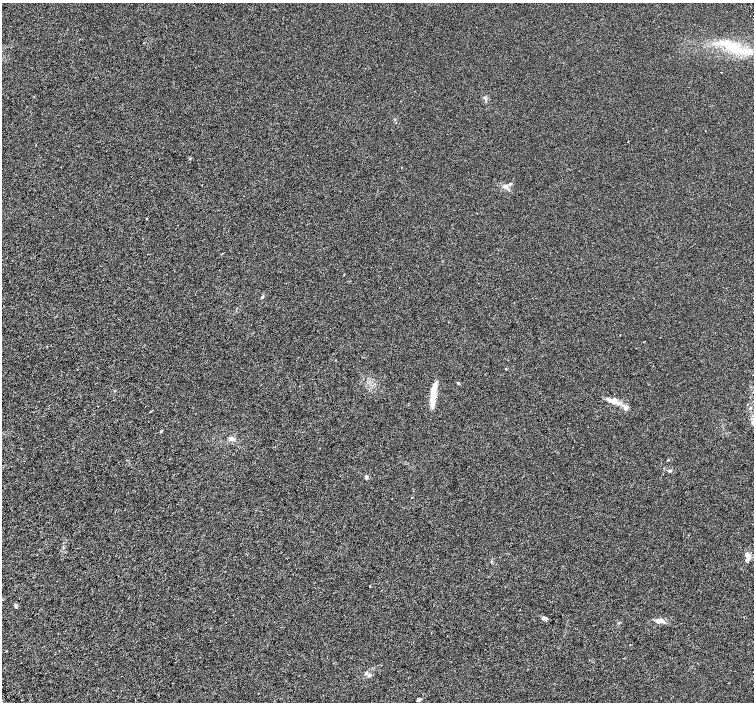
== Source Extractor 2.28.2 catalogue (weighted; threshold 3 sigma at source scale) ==
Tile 7 of 4 x 4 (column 3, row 2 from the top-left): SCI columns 3012-4514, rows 3003-4402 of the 6018 x 5941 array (HDU 1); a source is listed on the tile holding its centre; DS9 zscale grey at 2 x 2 block average (1 PNG px = mean of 2 x 2 image px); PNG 756 x 704 px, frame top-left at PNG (2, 3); no overlay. Shown black and unused: <1% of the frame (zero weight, under 3 of 6 exposures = <1% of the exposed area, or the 3 px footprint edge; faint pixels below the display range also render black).
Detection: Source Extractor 2.28.2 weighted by HDU 2 'WHT'; one run over the whole footprint, this tile lists its part. Background 0.00109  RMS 0.0016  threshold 0.00665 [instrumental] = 3 sigma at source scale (4.09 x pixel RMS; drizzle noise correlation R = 1.36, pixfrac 0.8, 0.0396/0.0396 arcsec/px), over >= 5 px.
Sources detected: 31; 5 inside a brighter listed object's ellipse — not listed separately; the other 26 listed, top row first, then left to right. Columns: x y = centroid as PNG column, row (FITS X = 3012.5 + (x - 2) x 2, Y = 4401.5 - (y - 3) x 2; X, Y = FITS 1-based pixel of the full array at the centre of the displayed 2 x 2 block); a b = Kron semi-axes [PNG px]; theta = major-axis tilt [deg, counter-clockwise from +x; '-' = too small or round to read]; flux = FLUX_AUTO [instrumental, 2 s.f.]
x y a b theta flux
731 47 13 7 -5 5.6
395 120 3 2 - 0.19
401 167 2 2 - 0.12
506 186 7 5 1 1.4
147 219 2 2 - 0.27
222 254 3 2 - 0.15
262 297 6 2 51 0.38
458 383 4 3 - 0.37
435 387 8 6 75 1.7
433 397 9 6 59 2.2
613 401 12 7 -12 3
432 405 9 6 84 1.8
626 408 5 5 - 1.4
161 431 3 3 - 0.29
232 439 7 5 20 1.1
668 460 3 2 - 0.18
669 471 5 2 - 0.4
367 477 5 4 - 0.55
412 497 2 2 - 0.22
748 556 11 5 -63 1.7
2 600 2 2 - 0.12
16 606 6 3 -79 0.52
544 618 6 4 -14 0.9
659 621 10 5 4 2.3
369 675 5 4 - 0.55
419 700 4 3 - 0.8
Isophote crosses this tile's border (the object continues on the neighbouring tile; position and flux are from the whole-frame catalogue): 1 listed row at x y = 2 600
Diffuse or blended objects may show on this block-average render without a row.